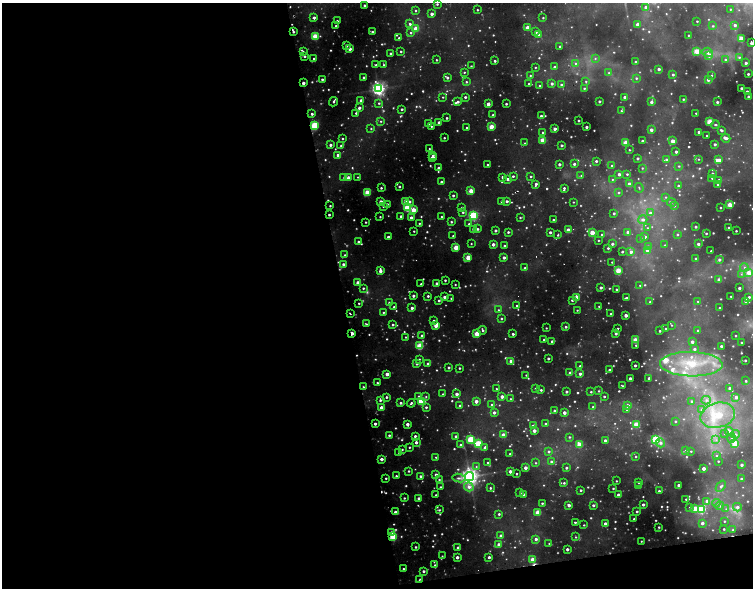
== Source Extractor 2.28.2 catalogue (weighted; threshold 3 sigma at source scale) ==
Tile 13 of 4 x 4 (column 1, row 4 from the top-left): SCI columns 1-1502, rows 132-1302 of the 6567 x 5155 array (HDU 1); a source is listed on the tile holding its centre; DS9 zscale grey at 2 x 2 block average (1 PNG px = mean of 2 x 2 image px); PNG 755 x 590 px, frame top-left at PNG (2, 3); each listed source drawn as its Kron ellipse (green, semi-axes under 4 px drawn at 4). Shown black and unused: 48% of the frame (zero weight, under 2 of 5 exposures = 10% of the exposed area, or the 3 px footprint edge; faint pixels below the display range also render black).
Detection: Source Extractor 2.28.2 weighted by HDU 2 'WHT'; one run over the whole footprint, this tile lists its part. Background 0.152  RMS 0.029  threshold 0.129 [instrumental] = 3 sigma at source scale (4.5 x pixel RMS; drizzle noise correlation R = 1.50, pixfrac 1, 0.05/0.05 arcsec/px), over >= 5 px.
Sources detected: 800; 28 too faint to see at this stretch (2 x 2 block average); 10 cosmic-ray / hot-pixel residue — neither listed nor drawn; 1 coinciding with a brighter row at this scale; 15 inside a brighter listed object's ellipse — not listed separately; of the other 746, all 500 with FLUX_AUTO >= 6.9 (the completeness limit of this list) listed and drawn (246 fainter detections not listed), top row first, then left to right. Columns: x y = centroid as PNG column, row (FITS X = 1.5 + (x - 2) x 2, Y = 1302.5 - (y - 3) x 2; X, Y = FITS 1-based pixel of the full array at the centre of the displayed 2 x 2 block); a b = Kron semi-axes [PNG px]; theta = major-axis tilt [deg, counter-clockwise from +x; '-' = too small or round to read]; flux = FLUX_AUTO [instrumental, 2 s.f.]
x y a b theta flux
437 4 3 2 - 9.9
364 5 2 2 - 17
646 7 2 2 - 75
730 9 2 2 - 7.3
477 10 2 2 - 9
415 11 3 2 - 10
432 14 2 2 - 41
314 18 2 2 - 26
543 18 2 2 - 8.1
337 21 2 2 - 15
697 21 2 2 - 7.6
410 24 3 3 - 20
638 24 2 2 - 69
735 25 3 2 - 25
336 26 2 2 - 9.1
713 26 3 3 - 9
527 28 2 2 - 110
416 29 2 2 - 130
293 32 2 2 - 12
372 32 2 2 - 15
536 32 2 2 - 17
411 33 2 2 - 11
539 34 2 2 - 17
688 35 2 2 - 7.4
315 36 3 3 - 270
399 38 3 2 - 7.8
741 39 3 2 - 200
751 43 2 2 - 23
346 46 2 2 - 27
560 46 2 2 - 13
350 49 2 2 - 55
401 51 2 2 - 12
697 51 3 3 - 220
303 52 2 2 - 7.1
708 52 5 4 - 23
390 53 2 2 - 20
709 55 3 3 - 68
305 56 3 2 - 10
739 57 3 3 - 14
314 58 2 2 - 10
595 58 4 3 - 13
436 60 2 2 - 9.2
725 60 3 3 - 14
495 61 2 2 - 15
635 62 2 2 - 14
746 63 2 2 - 23
575 64 3 3 - 14
376 65 2 2 - 12
384 65 3 2 - 8
471 66 2 2 - 7.4
535 67 2 2 - 7.4
554 67 3 2 - 11
659 69 2 2 - 27
464 72 2 2 - 9.8
609 73 3 3 - 8.3
748 74 2 2 - 17
530 75 3 2 - 9.5
673 75 2 2 - 16
711 75 3 3 - 8.6
363 77 2 2 - 16
447 77 3 2 - 23
636 78 3 3 - 12
322 79 2 2 - 17
708 80 3 3 - 27
586 81 3 2 - 8.5
466 82 3 2 - 12
303 83 2 2 - 39
529 84 2 2 - 7.8
552 84 3 3 - 26
561 85 2 2 - 23
540 86 2 2 - 21
584 88 2 2 - 11
741 88 2 2 - 26
378 89 4 4 - 2200
747 92 2 2 - 34
443 97 2 2 - 7.5
465 97 2 2 - 19
624 97 2 2 - 28
749 97 2 2 - 36
683 99 3 2 - 12
361 101 2 2 - 46
599 101 2 2 - 17
333 102 5 2 - 16
458 102 3 2 - 18
651 102 3 2 - 31
717 102 2 2 - 18
379 103 3 3 - 12
488 104 2 2 - 62
506 104 2 2 - 14
359 108 2 2 - 31
402 109 2 2 - 16
621 111 2 2 - 7.8
356 113 2 2 - 15
696 113 2 2 - 7.4
312 114 2 2 - 19
493 115 3 2 - 14
541 116 2 2 - 20
447 118 2 2 - 14
578 120 2 2 - 12
381 121 3 2 - 8.3
439 122 2 2 - 44
710 122 3 3 - 260
429 123 2 2 - 35
315 125 3 3 - 460
715 125 4 3 - 10
431 126 2 2 - 7.8
491 127 3 2 - 150
586 127 2 2 - 24
466 128 2 2 - 8.8
371 129 3 3 - 8.5
555 129 2 2 - 43
651 130 2 2 - 42
721 130 3 2 - 20
699 132 2 2 - 59
543 133 3 2 - 11
707 135 2 2 - 11
342 138 2 2 - 9.9
444 138 2 2 - 9.9
726 138 4 3 - 26
543 140 3 2 - 130
642 141 2 2 - 14
672 141 2 2 - 92
525 143 2 2 - 8
625 143 2 2 - 180
715 144 2 2 - 21
330 145 2 2 - 25
561 145 2 2 - 22
341 146 2 2 - 15
429 149 2 2 - 7
629 150 2 2 - 7.3
676 152 2 2 - 26
338 155 2 2 - 67
433 155 2 2 - 11
432 158 3 2 - 89
637 158 2 2 - 17
666 159 4 3 - 19
698 159 3 3 - 7.5
719 160 3 2 - 60
596 161 3 3 - 14
559 164 2 2 - 28
574 164 3 2 - 21
488 165 2 2 - 12
612 166 3 2 - 11
679 166 3 3 - 9.1
439 168 2 2 - 43
642 168 3 3 - 8.1
712 173 2 2 - 13
619 174 2 2 - 34
627 174 2 2 - 10
513 176 2 2 - 16
531 176 2 2 - 8.8
581 176 3 3 - 8.8
344 177 3 2 - 7
358 177 2 2 - 7.2
503 177 2 2 - 33
348 178 3 3 - 52
712 178 2 2 - 8.5
507 179 3 2 - 28
612 180 3 3 - 7.6
719 180 2 2 - 21
441 182 2 2 - 18
536 184 4 2 - 21
629 184 2 2 - 53
718 185 2 2 - 22
399 186 2 2 - 15
678 186 2 2 - 13
381 188 2 2 - 13
564 188 2 2 - 14
639 188 5 2 - 7.1
471 191 3 2 - 170
367 192 3 2 - 220
619 192 3 3 - 9.5
453 195 2 2 - 15
666 197 3 3 - 8.8
406 201 2 2 - 100
501 201 2 2 - 11
507 201 2 2 - 25
381 202 2 2 - 62
409 202 3 3 - 29
573 202 2 2 - 7.1
671 202 5 3 - 9.6
387 204 3 2 - 14
674 205 3 3 - 22
730 205 2 2 - 180
330 206 2 2 - 10
383 206 3 3 - 13
462 207 2 2 - 11
407 208 3 3 - 410
720 208 2 2 - 9.2
414 210 2 2 - 150
463 212 2 2 - 15
614 213 2 2 - 13
650 213 3 3 - 24
329 215 2 2 - 15
401 216 2 2 - 21
473 216 3 3 - 860
380 217 2 2 - 8.5
441 217 2 2 - 7.9
411 218 2 2 - 51
520 218 2 2 - 9.5
643 219 4 4 - 25
553 220 2 2 - 11
366 222 2 2 - 8.9
451 222 2 2 - 11
419 223 2 2 - 9.9
469 224 2 2 - 15
695 227 2 2 - 15
728 227 2 2 - 8
647 228 3 2 - 7.5
473 229 2 2 - 17
478 229 2 2 - 14
495 230 2 2 - 23
568 230 2 2 - 77
414 231 2 2 - 7.9
736 231 2 2 - 10
508 232 2 2 - 14
550 232 2 2 - 27
628 232 2 2 - 49
592 233 2 2 - 160
706 233 2 2 - 11
602 234 2 2 - 9.2
677 234 3 2 - 11
558 235 3 2 - 9.1
453 236 2 2 - 9.2
388 237 2 2 - 30
645 237 3 2 - 26
641 238 3 3 - 11
598 240 2 2 - 7
358 242 2 2 - 18
471 244 2 2 - 7.1
493 244 2 2 - 38
612 244 2 2 - 20
698 244 3 2 - 24
665 245 4 2 - 7.8
504 246 2 2 - 11
456 247 3 2 - 180
648 247 3 2 - 39
608 248 2 2 - 12
647 250 3 2 - 47
622 251 2 2 - 12
711 251 2 2 - 11
631 252 3 3 - 25
345 255 2 2 - 14
504 257 2 2 - 31
468 258 2 2 - 180
696 258 2 2 - 13
719 260 2 2 - 22
612 262 2 2 - 7
343 264 2 2 - 26
744 267 4 4 - 20
525 268 2 2 - 15
618 270 3 3 - 210
380 271 3 2 - 52
749 273 3 3 - 100
741 274 4 3 - 12
445 280 2 2 - 13
719 280 2 2 - 59
358 283 2 2 - 76
437 283 2 2 - 32
421 284 2 2 - 11
455 284 2 2 - 8.6
640 285 2 2 - 7.8
601 287 2 2 - 24
363 288 2 2 - 14
739 288 2 2 - 22
616 289 2 2 - 12
413 296 2 2 - 26
428 296 2 2 - 14
731 296 2 2 - 7.9
444 297 2 2 - 28
576 297 3 3 - 82
749 297 2 2 - 17
451 298 2 2 - 7.8
626 298 2 2 - 25
439 300 2 2 - 15
572 300 2 2 - 19
745 301 3 2 - 21
650 302 2 2 - 10
698 302 4 3 - 7.5
359 303 2 2 - 8.9
389 303 2 2 - 14
517 305 2 2 - 13
599 306 2 2 - 10
394 307 2 2 - 17
412 308 2 2 - 30
719 308 2 2 - 11
498 310 3 2 - 12
577 310 2 2 - 7.1
383 312 2 2 - 9.7
350 313 2 2 - 7.4
611 314 2 2 - 21
626 315 2 2 - 55
501 318 3 2 - 10
434 321 2 2 - 13
366 324 3 2 - 11
393 325 2 2 - 16
436 325 3 2 - 110
671 325 3 3 - 7.1
566 327 2 2 - 14
546 328 2 2 - 7.3
665 328 2 2 - 8.5
618 329 2 2 - 16
482 330 4 2 - 15
698 330 3 3 - 11
660 331 2 2 - 11
352 333 2 2 - 77
477 334 3 2 - 190
513 334 2 2 - 17
616 334 2 2 - 20
422 336 3 3 - 23
735 336 2 2 - 8.7
405 337 2 2 - 7.6
544 340 2 2 - 12
635 340 2 2 - 190
552 341 2 2 - 20
692 342 3 3 - 38
741 342 2 2 - 8.6
636 345 2 2 - 11
419 346 3 3 - 320
721 346 2 2 - 14
694 349 3 3 - 23
548 358 2 2 - 19
419 359 2 2 - 8.9
745 360 2 2 - 15
511 361 2 2 - 84
428 363 4 2 - 21
417 364 3 2 - 16
691 364 31 12 -1 510
635 365 2 2 - 19
580 366 2 2 - 13
449 367 3 2 - 14
459 368 2 2 - 12
609 370 2 2 - 21
570 373 2 2 - 37
387 374 2 2 - 77
580 374 3 2 - 25
526 375 2 2 - 7.5
649 378 2 2 - 19
630 379 3 2 - 32
746 381 3 2 - 9
377 383 2 2 - 12
622 386 3 2 - 7.2
363 387 2 2 - 9.5
535 388 2 2 - 8
729 388 2 2 - 20
496 389 2 2 - 8.6
541 390 2 2 - 12
599 391 3 2 - 7.6
566 392 2 2 - 20
591 392 2 2 - 9.8
443 394 2 2 - 8.9
456 394 2 2 - 48
418 396 3 3 - 14
502 396 2 2 - 46
604 396 2 2 - 13
386 397 2 2 - 16
426 397 3 3 - 9.2
736 397 3 3 - 28
510 399 2 2 - 8.9
380 400 3 2 - 19
706 400 4 4 - 18
421 401 3 3 - 520
476 401 2 2 - 58
691 401 3 2 - 6.9
400 403 3 3 - 17
411 403 4 2 - 14
492 405 3 3 - 15
627 405 3 3 - 41
460 406 2 2 - 32
381 407 2 2 - 53
426 407 3 3 - 15
593 407 2 2 - 7.7
627 409 3 3 - 16
702 410 4 3 - 16
554 411 2 2 - 23
494 412 2 2 - 29
564 413 2 2 - 46
718 415 17 12 14 340
675 421 2 2 - 9.6
545 423 2 2 - 11
375 424 2 2 - 26
407 424 2 2 - 44
636 424 3 2 - 230
533 426 3 2 - 22
534 431 2 2 - 54
729 431 4 3 - 40
724 433 3 3 - 7.9
735 434 4 4 - 21
389 435 2 2 - 15
503 435 2 2 - 89
415 436 2 2 - 30
456 436 2 2 - 18
569 437 3 3 - 11
732 438 4 4 - 21
471 439 3 3 - 390
656 439 3 3 - 830
605 440 2 2 - 24
716 440 4 3 - 18
416 442 2 2 - 31
660 443 4 4 - 27
478 444 3 3 - 450
735 444 3 3 - 250
461 445 3 2 - 28
579 445 3 3 - 170
409 447 2 2 - 10
485 447 3 2 - 18
402 449 2 2 - 11
549 451 3 3 - 18
686 451 3 3 - 9.9
691 451 2 2 - 7.2
399 453 2 2 - 11
510 454 2 2 - 8
636 456 2 2 - 8.1
716 456 3 3 - 12
436 457 2 2 - 6.9
381 459 2 2 - 39
551 461 3 3 - 17
718 461 2 2 - 10
488 463 2 2 - 11
536 463 3 2 - 9
741 465 2 2 - 23
476 467 3 2 - 9
525 468 2 2 - 43
566 468 2 2 - 18
703 468 2 2 - 50
408 471 2 2 - 11
510 471 2 2 - 42
516 474 2 2 - 11
436 475 2 2 - 33
396 476 2 2 - 12
420 476 2 2 - 19
469 477 4 4 - 2800
386 478 2 2 - 10
459 478 7 3 -7 22
439 479 3 2 - 10
741 479 2 2 - 12
616 481 2 2 - 7.2
639 482 2 2 - 17
564 483 2 2 - 11
679 485 2 2 - 33
639 486 2 2 - 14
721 486 6 4 50 24
441 487 2 2 - 13
469 487 5 4 - 41
490 488 2 2 - 12
613 488 2 2 - 10
581 490 2 2 - 13
659 491 2 2 - 14
520 493 2 2 - 11
523 494 2 2 - 17
436 495 2 2 - 15
618 495 2 2 - 55
404 498 2 2 - 10
418 498 3 2 - 19
686 499 2 2 - 12
707 501 3 3 - 64
542 503 2 2 - 12
716 503 4 4 - 17
643 504 2 2 - 23
569 505 2 2 - 31
593 505 2 2 - 18
720 506 4 4 - 18
737 507 4 4 - 35
690 508 3 3 - 12
695 508 3 3 - 140
701 509 4 3 - 530
726 509 4 3 - 13
439 510 3 2 - 11
637 511 2 2 - 12
395 512 2 2 - 47
538 512 3 2 - 150
499 514 2 2 - 14
634 519 2 2 - 11
724 521 3 3 - 10
575 522 2 2 - 12
605 523 2 2 - 37
702 523 3 3 - 37
584 525 2 2 - 8.1
659 527 2 2 - 8.7
724 529 2 2 - 9.8
733 530 3 3 - 11
392 532 3 3 - 32
501 536 2 2 - 40
393 537 3 3 - 450
576 537 2 2 - 7.9
536 539 3 3 - 28
641 541 2 2 - 7
549 543 2 2 - 7.1
499 544 3 2 - 44
415 547 2 2 - 12
458 548 2 2 - 36
567 549 2 2 - 29
442 556 3 3 - 8.3
457 557 2 2 - 38
489 557 2 2 - 25
532 559 2 2 - 100
435 565 3 3 - 10
403 569 2 2 - 15
423 571 2 2 - 21
420 580 4 2 - 9.3
Overlapping masked pixels (flux is a lower limit): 7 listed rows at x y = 293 32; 303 83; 315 125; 329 215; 352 333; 393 537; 420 580